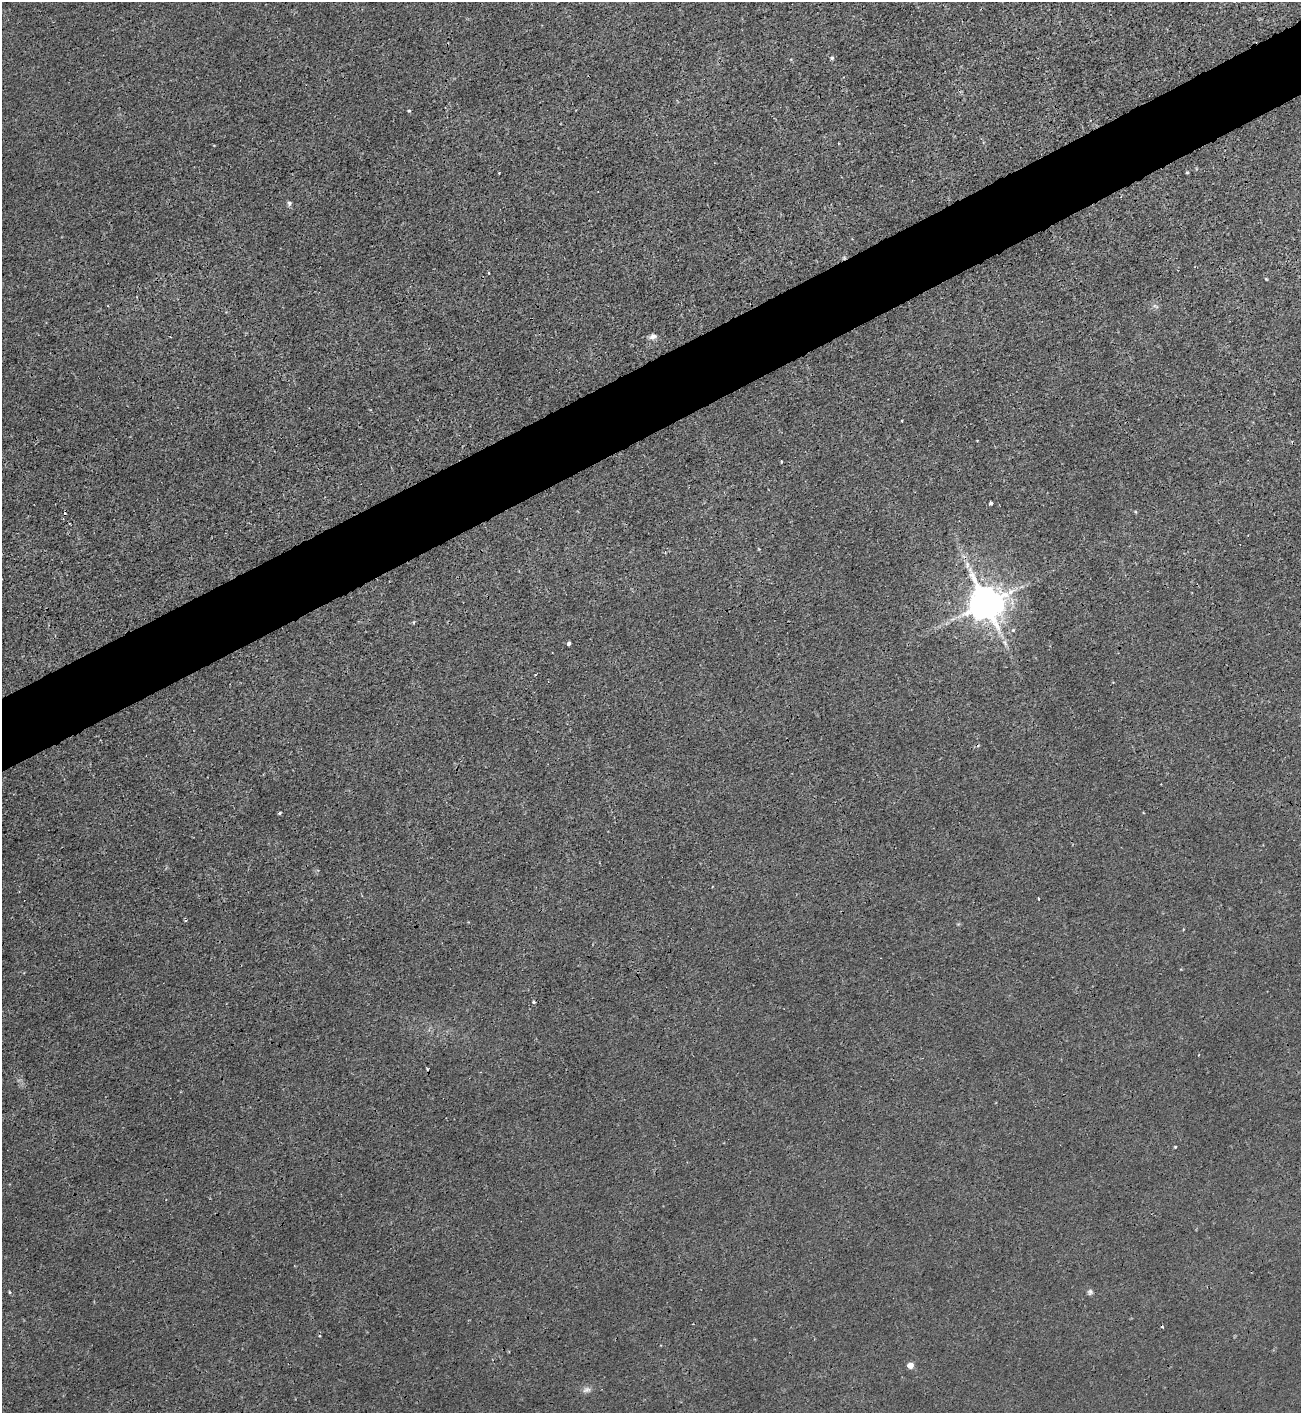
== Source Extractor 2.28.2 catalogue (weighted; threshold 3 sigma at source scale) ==
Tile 10 of 4 x 4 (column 2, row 3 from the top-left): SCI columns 1459-2757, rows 1422-2832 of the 5650 x 5664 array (HDU 1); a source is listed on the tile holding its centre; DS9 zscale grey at full resolution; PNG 1303 x 1415 px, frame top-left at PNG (2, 2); no overlay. Shown black and unused: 5% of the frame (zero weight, under 3 of 4 exposures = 1% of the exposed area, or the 3 px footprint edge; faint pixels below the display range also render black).
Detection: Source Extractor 2.28.2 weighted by HDU 2 'WHT'; one run over the whole footprint, this tile lists its part. Background 0.00361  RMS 0.0025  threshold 0.0113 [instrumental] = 3 sigma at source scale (4.5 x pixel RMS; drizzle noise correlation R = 1.50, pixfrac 1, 0.05/0.05 arcsec/px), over >= 5 px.
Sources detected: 32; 5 cosmic-ray / hot-pixel residue — not listed; the other 27 listed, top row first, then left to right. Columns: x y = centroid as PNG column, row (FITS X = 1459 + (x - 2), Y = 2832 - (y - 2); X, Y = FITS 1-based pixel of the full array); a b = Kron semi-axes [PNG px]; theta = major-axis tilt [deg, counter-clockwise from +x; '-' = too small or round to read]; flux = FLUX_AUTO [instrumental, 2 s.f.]
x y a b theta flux
832 58 5 4 - 0.41
409 111 4 4 - 0.33
499 173 3 2 - 0.22
1187 173 5 3 - 0.23
289 203 5 5 - 0.65
489 273 4 2 - 0.2
1155 306 10 4 -33 0.53
653 336 9 7 18 1.1
902 421 3 2 - 0.19
781 462 3 2 - 0.37
991 503 3 3 - 1.6
1136 512 5 3 - 0.22
967 565 10 6 -84 1.2
986 603 10 9 - 730
1013 630 6 4 44 0.38
569 643 4 3 - 0.65
1005 643 12 6 -63 1.1
535 675 4 2 - 0.17
280 813 3 3 - 0.41
1038 898 3 2 - 0.2
186 920 4 3 - 0.32
1183 929 4 2 - 0.22
1175 1147 3 2 - 0.24
10 1292 4 3 - 0.26
1090 1292 8 7 - 0.67
910 1365 4 4 - 3.5
587 1390 12 7 17 1.1
Overlapping masked pixels (flux is a lower limit): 1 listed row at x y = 986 603
Unlisted compact peaks at least as high as the median listed source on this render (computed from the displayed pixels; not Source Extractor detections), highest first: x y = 1266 279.